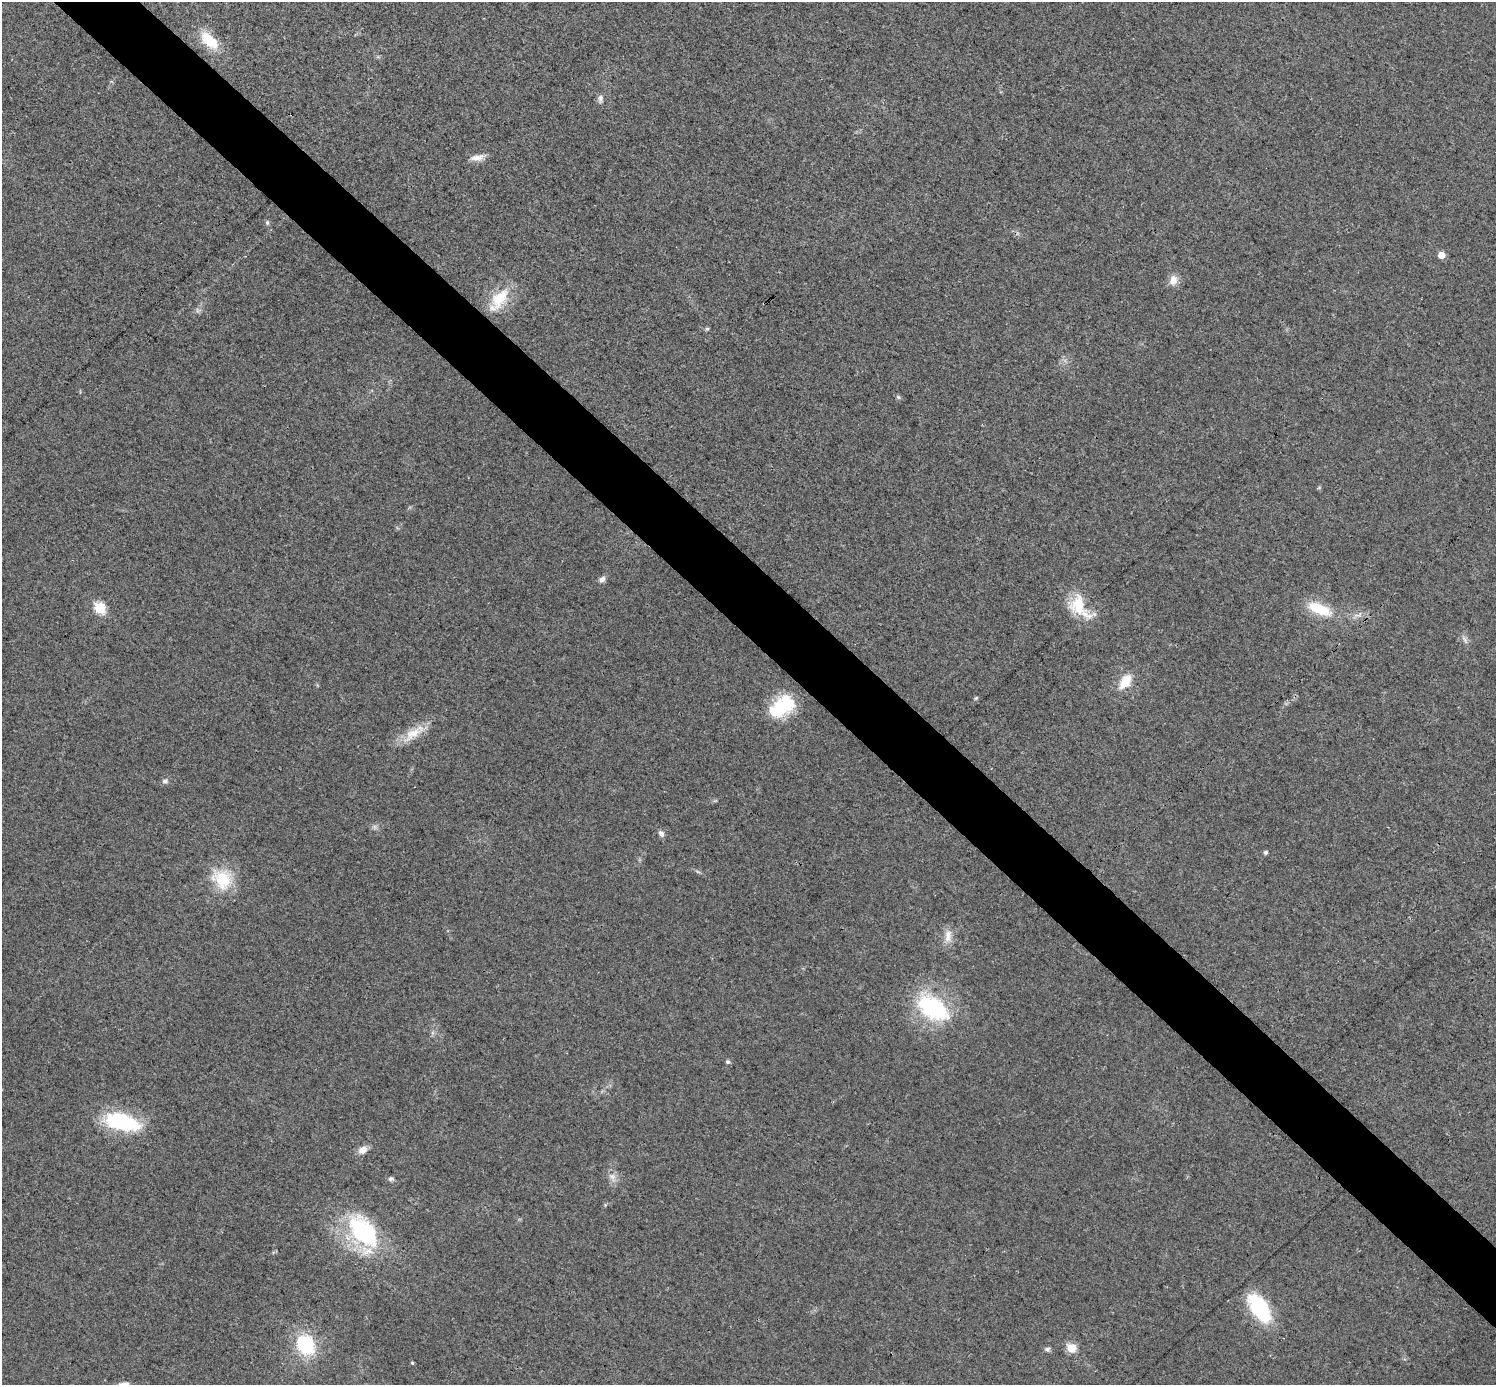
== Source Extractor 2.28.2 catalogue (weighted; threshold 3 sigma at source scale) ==
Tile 6 of 4 x 4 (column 2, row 2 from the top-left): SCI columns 1495-2988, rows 2919-4301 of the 5979 x 5979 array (HDU 1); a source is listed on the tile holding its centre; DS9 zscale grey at full resolution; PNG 1498 x 1387 px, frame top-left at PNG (2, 2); no overlay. Shown black and unused: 5% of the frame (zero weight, under 3 of 4 exposures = <1% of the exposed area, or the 3 px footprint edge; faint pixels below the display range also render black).
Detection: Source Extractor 2.28.2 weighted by HDU 2 'WHT'; one run over the whole footprint, this tile lists its part. Background 0.0162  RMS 0.0049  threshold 0.022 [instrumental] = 3 sigma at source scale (4.5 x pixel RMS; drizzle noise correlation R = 1.50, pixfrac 1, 0.05/0.05 arcsec/px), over >= 5 px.
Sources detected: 40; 2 too faint to see at this stretch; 1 inside a brighter object's white glare — not listed; the other 37 listed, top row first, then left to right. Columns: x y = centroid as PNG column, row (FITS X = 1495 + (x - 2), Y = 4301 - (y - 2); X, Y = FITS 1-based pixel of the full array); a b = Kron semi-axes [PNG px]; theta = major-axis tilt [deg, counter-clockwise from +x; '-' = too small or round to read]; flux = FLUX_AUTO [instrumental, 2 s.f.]
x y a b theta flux
209 40 25 13 -44 15
600 99 11 6 87 1.8
477 158 19 7 11 4
267 223 7 5 77 0.93
1441 255 6 5 - 5.5
1173 280 14 10 74 4.3
499 298 34 19 54 17
707 329 6 5 - 0.69
898 397 7 4 -45 0.81
602 579 9 7 35 1.9
1079 606 33 20 -55 18
100 608 6 6 - 32
1319 609 34 13 -22 16
1465 639 13 5 -59 1.9
1125 682 19 11 56 9
976 698 6 4 45 0.66
778 710 28 22 63 20
413 733 35 12 38 11
165 781 7 7 - 1.6
661 834 8 6 -56 1.9
1265 853 5 5 - 1.2
698 872 7 4 -19 0.75
222 879 30 25 -49 19
948 936 20 10 87 5
932 1007 38 22 -36 52
728 1062 5 5 - 0.95
122 1122 39 17 -14 42
363 1150 11 8 29 4
612 1177 14 9 -56 3.5
391 1179 7 6 - 1.3
363 1231 37 23 -48 62
1259 1308 36 17 -56 34
306 1345 19 15 -62 33
1072 1348 6 5 - 16
1047 1349 7 6 - 1.3
412 1363 4 4 - 0.65
124 1384 13 7 9 3.1
Isophote crosses this tile's border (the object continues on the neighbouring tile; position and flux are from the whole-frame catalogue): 1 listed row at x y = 124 1384